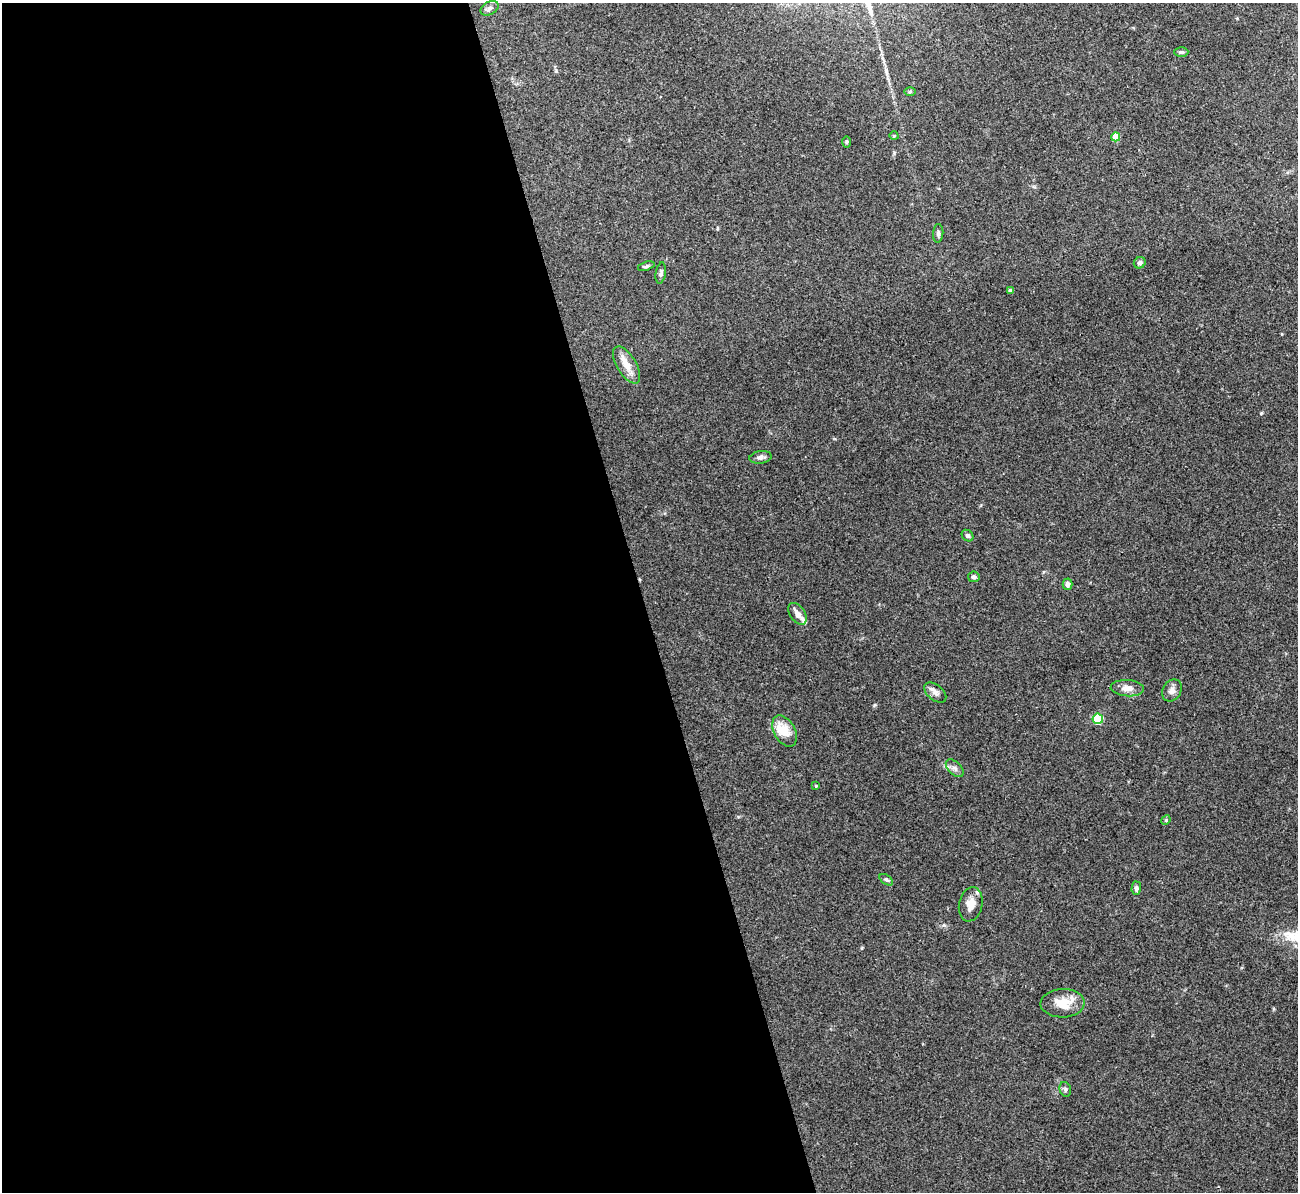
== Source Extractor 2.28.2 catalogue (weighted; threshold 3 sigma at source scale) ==
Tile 9 of 4 x 4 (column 1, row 3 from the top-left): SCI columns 2-1297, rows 1337-2526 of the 5190 x 5175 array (HDU 1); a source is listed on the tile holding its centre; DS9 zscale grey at full resolution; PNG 1300 x 1194 px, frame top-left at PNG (2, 3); each listed source drawn as its Kron ellipse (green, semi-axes under 4 px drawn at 4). Shown black and unused: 49% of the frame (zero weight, under 3 of 4 exposures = <1% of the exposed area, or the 3 px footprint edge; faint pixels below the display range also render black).
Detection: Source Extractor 2.28.2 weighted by HDU 2 'WHT'; one run over the whole footprint, this tile lists its part. Background 0.0751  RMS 0.0058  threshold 0.026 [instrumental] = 3 sigma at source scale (4.5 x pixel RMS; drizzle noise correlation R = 1.50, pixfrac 1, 0.05/0.05 arcsec/px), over >= 5 px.
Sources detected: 33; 3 inside a brighter listed object's ellipse — not listed separately; the other 30 listed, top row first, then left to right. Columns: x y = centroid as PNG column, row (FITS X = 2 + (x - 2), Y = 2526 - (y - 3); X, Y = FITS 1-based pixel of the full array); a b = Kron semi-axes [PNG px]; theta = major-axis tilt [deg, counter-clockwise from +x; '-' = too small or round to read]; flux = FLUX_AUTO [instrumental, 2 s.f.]
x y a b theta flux
490 8 9 6 29 1.9
1181 52 7 4 0 1.1
910 92 6 4 1 0.78
894 136 5 3 - 0.47
1116 137 4 4 - 10
847 142 6 4 88 0.74
938 233 9 5 86 1.5
1140 263 6 5 - 1.2
646 266 8 4 19 1.1
661 273 10 5 81 1.7
1010 290 4 3 - 1.3
627 365 21 9 -59 6.8
761 457 11 6 7 2.1
967 536 6 5 - 1.3
974 577 6 5 - 1.4
1067 584 5 5 - 2.2
797 614 12 7 -55 3.1
1127 688 16 8 -4 4.4
1172 690 11 9 58 3
935 693 13 7 -39 2.7
1098 719 5 5 - 34
784 731 17 10 -60 10
955 768 11 6 -44 2
816 786 4 3 - 0.41
1166 820 5 4 - 0.62
886 880 7 4 -35 1
1136 888 6 5 - 1.4
971 904 17 11 78 6.1
1063 1003 22 14 1 12
1065 1089 7 5 -76 1.3
Unlisted compact peaks at least as high as the median listed source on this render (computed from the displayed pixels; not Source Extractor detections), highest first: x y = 1261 413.